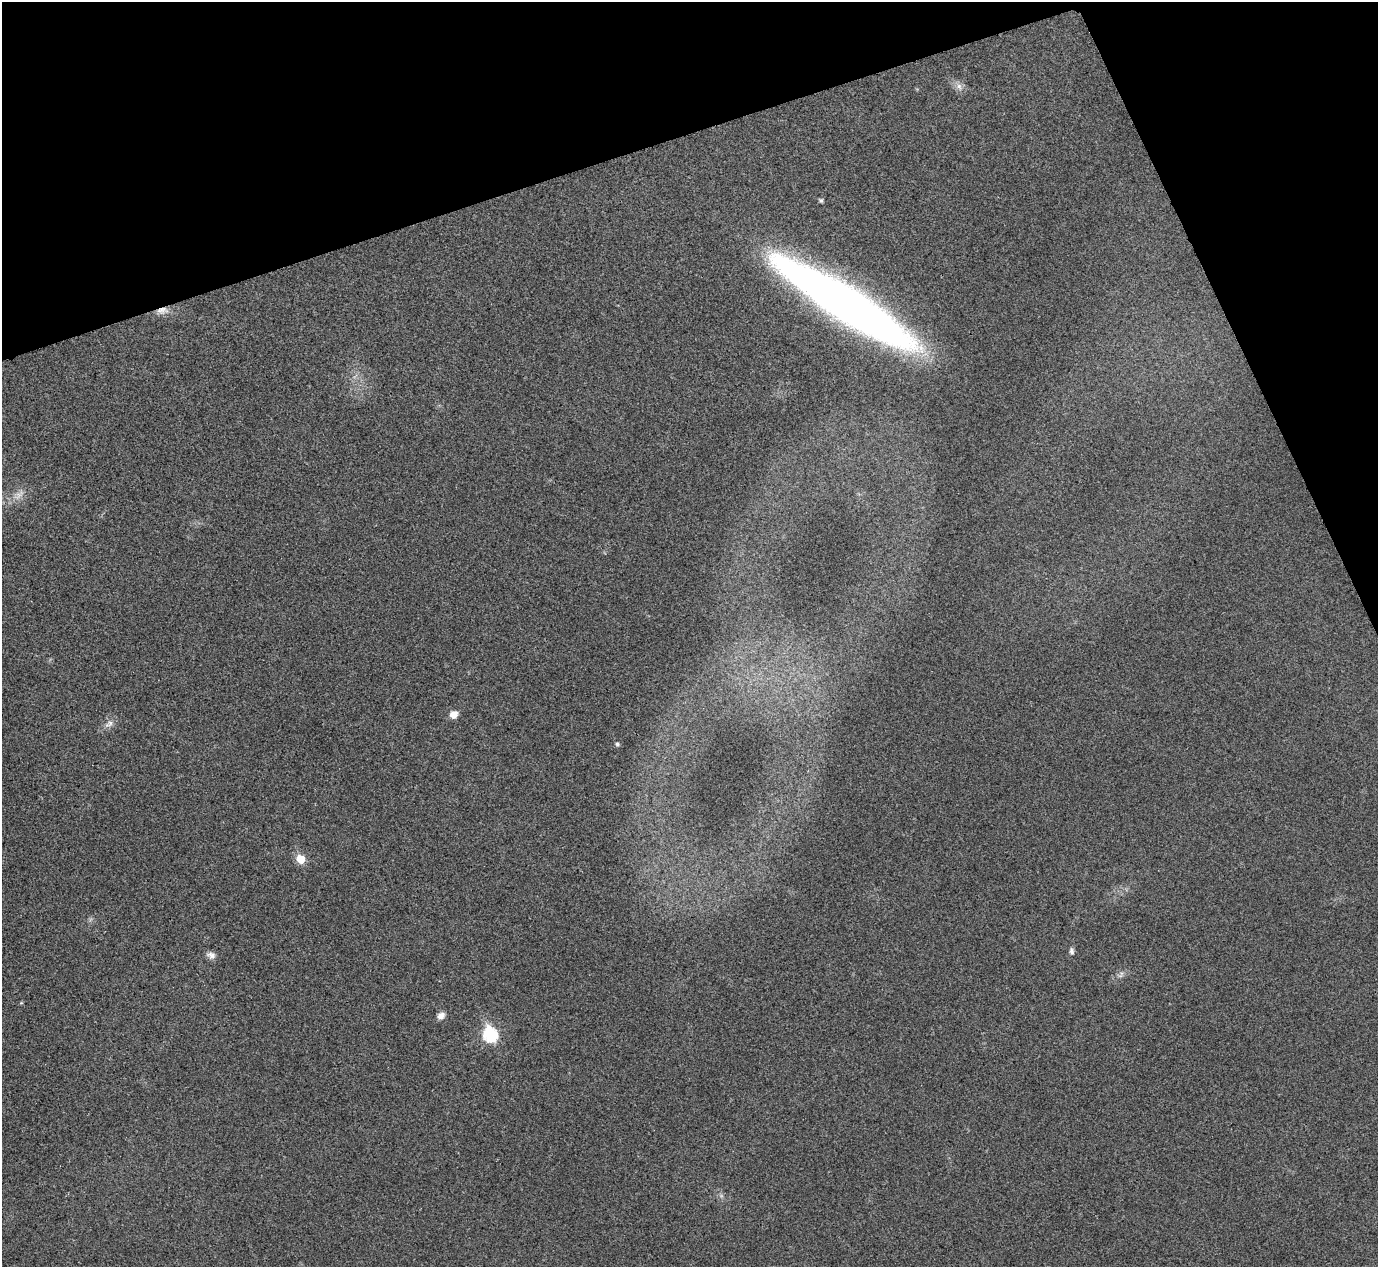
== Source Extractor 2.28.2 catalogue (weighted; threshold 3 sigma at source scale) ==
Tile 3 of 4 x 4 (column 3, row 1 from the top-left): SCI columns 2758-4133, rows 3954-5218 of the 5517 x 5505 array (HDU 1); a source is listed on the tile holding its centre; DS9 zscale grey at full resolution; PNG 1380 x 1269 px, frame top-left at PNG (2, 2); no overlay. Shown black and unused: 17% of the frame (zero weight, under 3 of 4 exposures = <1% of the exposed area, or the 3 px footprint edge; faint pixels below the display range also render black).
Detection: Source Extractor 2.28.2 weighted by HDU 2 'WHT'; one run over the whole footprint, this tile lists its part. Background 0.0197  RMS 0.0059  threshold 0.0265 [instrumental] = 3 sigma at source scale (4.5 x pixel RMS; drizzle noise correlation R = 1.50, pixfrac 1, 0.05/0.05 arcsec/px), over >= 5 px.
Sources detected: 16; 1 too faint to see at this stretch — not listed; the other 15 listed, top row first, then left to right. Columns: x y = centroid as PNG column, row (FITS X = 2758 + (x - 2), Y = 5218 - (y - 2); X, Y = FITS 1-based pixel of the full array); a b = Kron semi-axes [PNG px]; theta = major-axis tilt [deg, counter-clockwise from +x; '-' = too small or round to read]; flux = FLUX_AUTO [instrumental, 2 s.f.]
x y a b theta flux
959 86 13 8 -54 3.7
821 200 5 5 - 1.1
846 304 136 26 -32 550
162 311 18 10 10 5.8
19 495 20 10 43 6.3
454 714 9 8 - 5.6
109 724 14 9 40 4
617 744 5 5 - 1.5
301 859 6 6 - 17
1071 951 10 6 -89 1.9
211 955 12 8 -24 3.1
1121 974 12 7 52 2.8
21 1003 5 3 - 0.61
441 1016 9 7 36 3.6
490 1034 8 7 - 91
Overlapping masked pixels (flux is a lower limit): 1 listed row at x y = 162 311